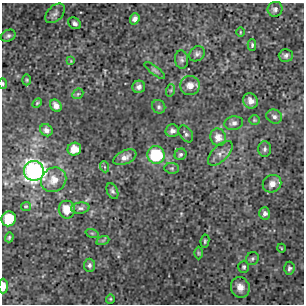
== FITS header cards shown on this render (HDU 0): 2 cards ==
NAXIS1  =                  302 / NUMBER OF ELEMENTS ALONG THIS AXIS
NAXIS2  =                  302 / NUMBER OF ELEMENTS ALONG THIS AXIS

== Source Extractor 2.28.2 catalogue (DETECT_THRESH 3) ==
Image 302 x 302 px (HDU 0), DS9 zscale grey, 1 PNG px = 1 image px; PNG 306 x 306 px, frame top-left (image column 1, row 302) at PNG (2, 3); each listed source drawn as its Kron ellipse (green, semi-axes under 4 px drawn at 4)
Background 4.58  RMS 0.87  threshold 2.62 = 3 sigma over >= 5 px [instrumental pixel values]
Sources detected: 59; all 59 listed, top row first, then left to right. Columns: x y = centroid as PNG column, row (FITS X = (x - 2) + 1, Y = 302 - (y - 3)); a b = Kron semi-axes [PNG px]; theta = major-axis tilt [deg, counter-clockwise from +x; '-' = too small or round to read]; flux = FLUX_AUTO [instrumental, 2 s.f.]
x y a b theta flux
275 9 7 7 - 210
55 13 12 7 44 240
135 19 6 4 69 230
75 23 7 5 -34 160
240 32 5 3 - 55
8 36 8 5 27 140
252 45 5 3 - 88
197 54 8 6 42 170
286 55 7 6 - 180
181 60 9 6 -84 150
71 61 4 4 - 49
155 70 12 3 -38 130
27 80 5 3 - 71
3 84 5 4 - 82
190 85 10 9 - 530
139 87 6 6 - 210
171 90 6 4 72 93
78 94 6 4 44 83
251 101 8 7 - 380
37 103 6 3 45 64
56 106 6 5 - 310
159 107 7 6 - 130
274 117 8 6 -27 190
254 120 5 4 - 76
234 123 9 6 9 210
46 130 6 5 - 210
172 131 7 6 - 230
186 134 9 6 -55 150
218 137 9 7 -72 470
74 149 7 6 - 680
265 149 8 6 88 150
220 153 15 8 45 370
180 154 6 5 - 130
156 155 9 8 - 3400
125 157 12 6 24 340
105 167 5 3 - 71
172 168 7 5 -6 120
34 171 10 10 - 24000
54 180 13 11 40 700
272 184 9 8 - 470
112 191 8 5 -64 140
26 206 5 4 - 71
80 208 9 5 6 160
67 210 9 8 - 890
265 213 6 5 - 230
9 219 7 7 - 1800
92 233 7 4 -19 86
9 237 5 4 - 76
103 240 7 4 19 96
205 241 6 4 81 93
281 248 4 3 - 46
198 253 6 4 -89 79
252 259 7 6 - 130
89 265 6 5 - 190
244 267 6 5 - 110
289 268 6 5 - 130
3 286 7 4 88 600
240 287 10 9 - 550
110 299 4 4 - 65
At the frame edge (FLAGS 8, measured only in part): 2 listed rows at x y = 3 84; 3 286